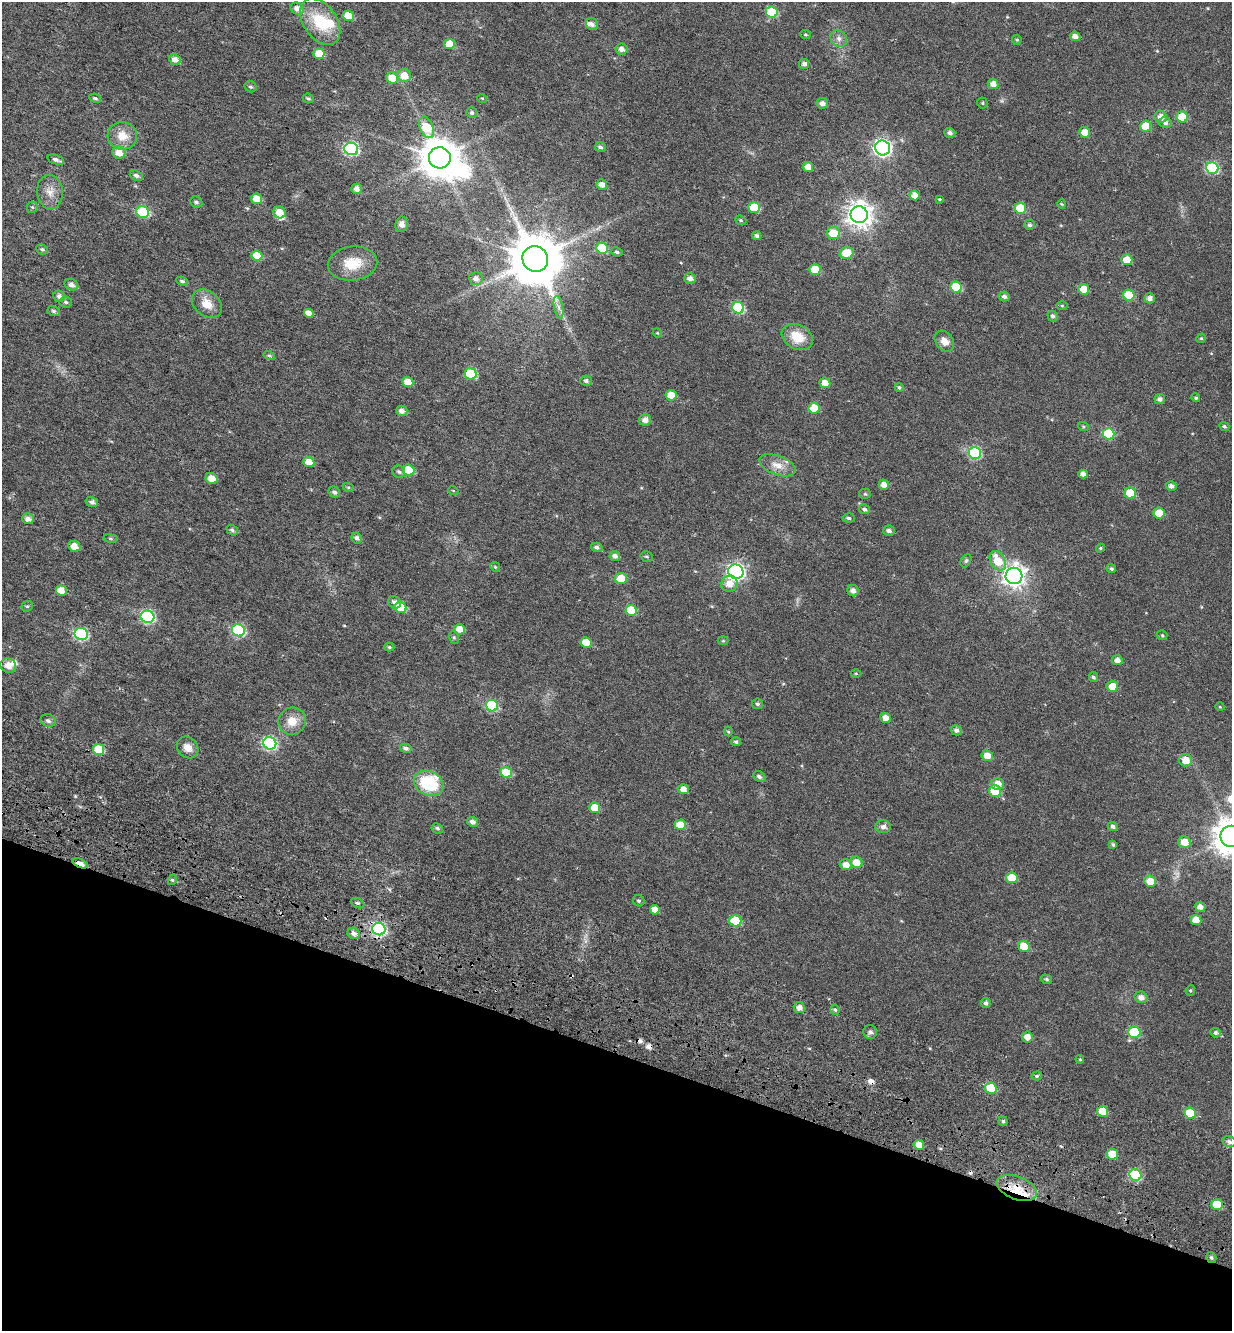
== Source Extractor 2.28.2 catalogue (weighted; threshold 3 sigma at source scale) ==
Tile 15 of 4 x 4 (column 3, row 4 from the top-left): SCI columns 2928-4157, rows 156-1484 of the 5792 x 5631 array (HDU 1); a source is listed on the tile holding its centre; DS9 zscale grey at full resolution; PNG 1234 x 1333 px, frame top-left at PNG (2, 2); each listed source drawn as its Kron ellipse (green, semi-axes under 4 px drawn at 4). Shown black and unused: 21% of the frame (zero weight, under 4 of 7 exposures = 11% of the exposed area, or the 3 px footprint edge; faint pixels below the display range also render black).
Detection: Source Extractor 2.28.2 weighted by HDU 2 'WHT'; one run over the whole footprint, this tile lists its part. Background 0.0106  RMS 0.0051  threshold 0.0209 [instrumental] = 3 sigma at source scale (4.09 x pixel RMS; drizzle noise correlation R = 1.36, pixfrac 0.8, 0.0396/0.0396 arcsec/px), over >= 5 px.
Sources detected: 244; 3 inside a brighter object's white glare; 5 cosmic-ray / hot-pixel residue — neither listed nor drawn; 6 inside a brighter listed object's ellipse — not listed separately; the other 230 listed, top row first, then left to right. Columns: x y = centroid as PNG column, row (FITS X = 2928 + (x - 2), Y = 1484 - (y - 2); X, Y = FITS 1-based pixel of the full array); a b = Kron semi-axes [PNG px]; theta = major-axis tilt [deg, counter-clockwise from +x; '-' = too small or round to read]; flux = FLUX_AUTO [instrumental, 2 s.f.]
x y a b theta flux
297 8 7 6 - 2.6
772 12 6 5 - 20
348 16 6 5 - 6.2
320 22 26 16 -55 18
592 24 6 5 - 1.6
805 34 5 4 - 0.6
1075 36 5 4 - 2.2
839 39 9 7 -47 1.9
1017 40 5 5 - 0.61
449 44 5 5 - 6.5
621 49 6 5 - 2.4
319 54 5 5 - 7.5
175 60 6 5 - 2.9
804 64 5 5 - 1.6
404 76 7 6 - 5.2
392 78 6 5 - 6.4
993 84 5 5 - 2.8
251 87 6 5 - 0.82
95 98 6 4 -23 0.82
308 98 6 4 -22 0.74
482 98 5 3 - 0.34
822 103 6 5 - 2.1
982 103 5 5 - 0.59
472 113 5 5 - 0.9
1161 117 6 6 - 2.6
1182 117 6 5 - 9.5
1165 123 6 5 - 1.5
1146 126 5 5 - 8.6
426 127 11 6 -68 15
1085 132 6 5 - 5.1
950 133 5 5 - 1.5
122 136 15 13 -5 6.8
600 147 5 4 - 1
883 148 8 7 - 140
351 149 7 6 - 65
119 152 6 6 - 4.5
440 158 11 10 - 1200
56 160 8 4 -19 1.5
808 167 5 5 - 3.4
1212 168 6 6 - 40
136 176 7 5 -21 1.3
602 185 5 5 - 2.8
357 189 5 5 - 2.2
50 192 17 13 -85 4.8
915 195 5 5 - 3.8
257 199 6 5 - 5.5
939 199 4 4 - 0.39
196 202 6 5 - 0.98
1062 204 4 4 - 0.42
32 207 6 5 - 0.72
754 207 6 5 - 13
1020 208 6 5 - 15
143 212 6 5 - 30
279 212 6 5 - 5.1
859 215 8 8 - 390
741 220 6 4 -21 0.57
401 224 8 6 80 2.3
1029 225 5 5 - 1
833 233 6 6 - 8.5
757 236 4 4 - 1.2
602 248 6 5 - 18
42 249 6 5 - 0.94
617 252 6 4 -26 0.96
847 253 7 6 - 8.3
257 256 5 5 - 8.4
535 259 13 12 - 2700
1127 260 5 5 - 5.5
353 263 25 17 7 11
815 269 5 5 - 9.3
476 278 7 6 - 2
690 278 6 5 - 2.1
182 281 6 4 -25 0.81
71 285 7 5 -27 1.9
956 287 6 5 - 13
1084 289 5 5 - 7
1129 295 6 5 - 15
59 296 6 5 - 1.8
1004 296 5 5 - 1.3
1150 298 5 5 - 2
66 302 6 5 - 0.85
207 304 17 12 -41 6.3
1062 305 5 3 - 0.45
559 307 11 4 -79 1.8
738 308 6 5 - 30
54 311 6 5 - 0.83
309 313 5 4 - 3.1
1053 316 5 5 - 1.1
657 333 5 4 - 0.43
797 337 16 12 -29 8.9
1201 338 5 4 - 0.6
944 341 11 8 -51 3.5
269 355 6 4 -15 0.63
470 374 6 5 - 20
586 381 6 5 - 1.1
408 382 5 5 - 5.4
825 383 5 5 - 3.7
899 387 4 4 - 0.81
671 395 5 5 - 4.5
1196 398 4 4 - 0.75
1160 399 5 5 - 1.8
814 408 5 5 - 9.8
402 411 6 5 - 2.1
645 420 6 5 - 2.7
1083 426 6 4 -19 0.53
1224 426 5 4 - 0.79
1108 434 6 5 - 24
975 453 6 6 - 38
309 462 5 5 - 5.7
777 465 19 9 -20 4.7
408 470 6 5 - 9.9
399 472 7 6 - 0.98
1083 474 5 4 - 2.1
211 478 6 5 - 4.4
884 485 5 5 - 2.7
1171 486 5 5 - 1.7
348 487 6 4 -18 0.49
453 490 5 3 - 0.36
334 492 6 5 - 1.2
1130 493 6 5 - 10
865 494 5 5 - 0.57
92 502 6 5 - 1.5
864 509 5 5 - 1
1159 513 5 5 - 8.5
849 518 6 4 -3 0.89
28 519 6 5 - 2.3
232 530 6 5 - 1.1
889 531 6 5 - 1.3
111 538 7 3 -9 0.64
357 538 6 5 - 1.4
74 546 6 5 - 4.3
597 547 6 4 -15 1.2
1100 548 4 4 - 0.55
615 556 5 4 - 1.9
647 556 6 5 - 0.73
966 561 7 5 63 0.74
998 561 10 7 -60 9.7
495 567 5 4 - 0.56
1111 568 5 4 - 0.85
736 572 7 7 - 140
1014 576 8 8 - 290
621 578 6 5 - 6.8
729 584 8 7 - 4.1
61 590 5 5 - 4.6
853 591 6 5 - 1.9
394 602 7 6 - 1.9
27 606 6 5 - 0.62
401 607 6 5 - 12
631 610 6 5 - 12
148 617 7 6 - 59
459 629 5 5 - 4.4
238 630 6 6 - 44
81 634 7 6 - 46
1162 635 5 5 - 0.59
454 637 6 5 - 0.68
723 641 5 3 - 0.41
586 642 5 5 - 5.8
389 647 5 4 - 0.61
1117 660 5 5 - 2.4
8 666 8 7 - 3.8
856 673 5 3 - 0.44
1093 677 5 4 - 1
1112 686 5 5 - 6.3
757 704 5 5 - 0.95
492 706 6 5 - 35
1220 707 4 3 - 0.32
885 718 5 4 - 3.5
48 721 8 6 -18 1.5
292 721 14 13 - 6.4
956 730 5 5 - 1.5
728 731 5 4 - 0.51
736 742 5 4 - 0.89
270 743 7 6 - 54
188 747 12 9 -45 3.9
406 748 6 4 -13 1.3
98 749 5 5 - 11
987 756 6 5 - 4
1186 760 6 6 - 5
506 773 6 5 - 13
759 777 6 5 - 1.3
429 783 15 12 -26 22
998 784 6 6 - 3.6
683 789 5 5 - 3
995 791 6 6 - 9.2
595 808 5 5 - 6
472 822 6 4 -26 1.9
680 825 6 5 - 6.5
1113 826 5 4 - 1.2
883 827 8 6 -1 1.9
437 828 6 5 - 1
1231 836 10 10 - 850
1184 842 6 5 - 5.3
1113 845 4 4 - 0.83
856 862 6 5 - 4.9
80 863 8 4 -22 5
846 865 6 5 - 3.2
1012 878 6 5 - 8.7
172 880 5 3 - 0.52
1150 881 6 5 - 5.4
639 901 6 5 - 0.86
358 903 7 4 -25 0.94
1200 907 5 5 - 2.7
655 910 5 4 - 3.2
1196 920 5 5 - 4.7
735 921 6 5 - 17
379 929 7 6 - 65
353 933 6 5 - 2.2
1024 946 6 5 - 9.1
1046 979 6 4 -16 0.8
1190 990 5 4 - 0.6
1141 997 6 5 - 2.5
986 1003 5 4 - 1.2
799 1008 6 5 - 2.7
835 1010 5 4 - 0.86
870 1032 7 7 - 1.7
1134 1032 6 5 - 22
1216 1033 5 5 - 0.94
1027 1037 5 5 - 3.2
1080 1059 4 3 - 0.49
1037 1076 5 4 - 0.74
991 1088 6 5 - 16
1103 1111 5 5 - 8.7
1190 1113 6 5 - 12
1003 1121 4 4 - 0.77
1229 1142 6 5 - 1.4
919 1145 5 5 - 4.6
1112 1154 5 5 - 9.8
1135 1175 6 5 - 31
1017 1188 21 11 -21 9.5
1217 1205 6 5 - 13
1211 1257 6 4 -58 0.95
Overlapping masked pixels (flux is a lower limit): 3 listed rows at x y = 80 863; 379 929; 1017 1188
Isophote crosses this tile's border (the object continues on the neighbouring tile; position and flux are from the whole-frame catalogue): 1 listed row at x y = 1231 836